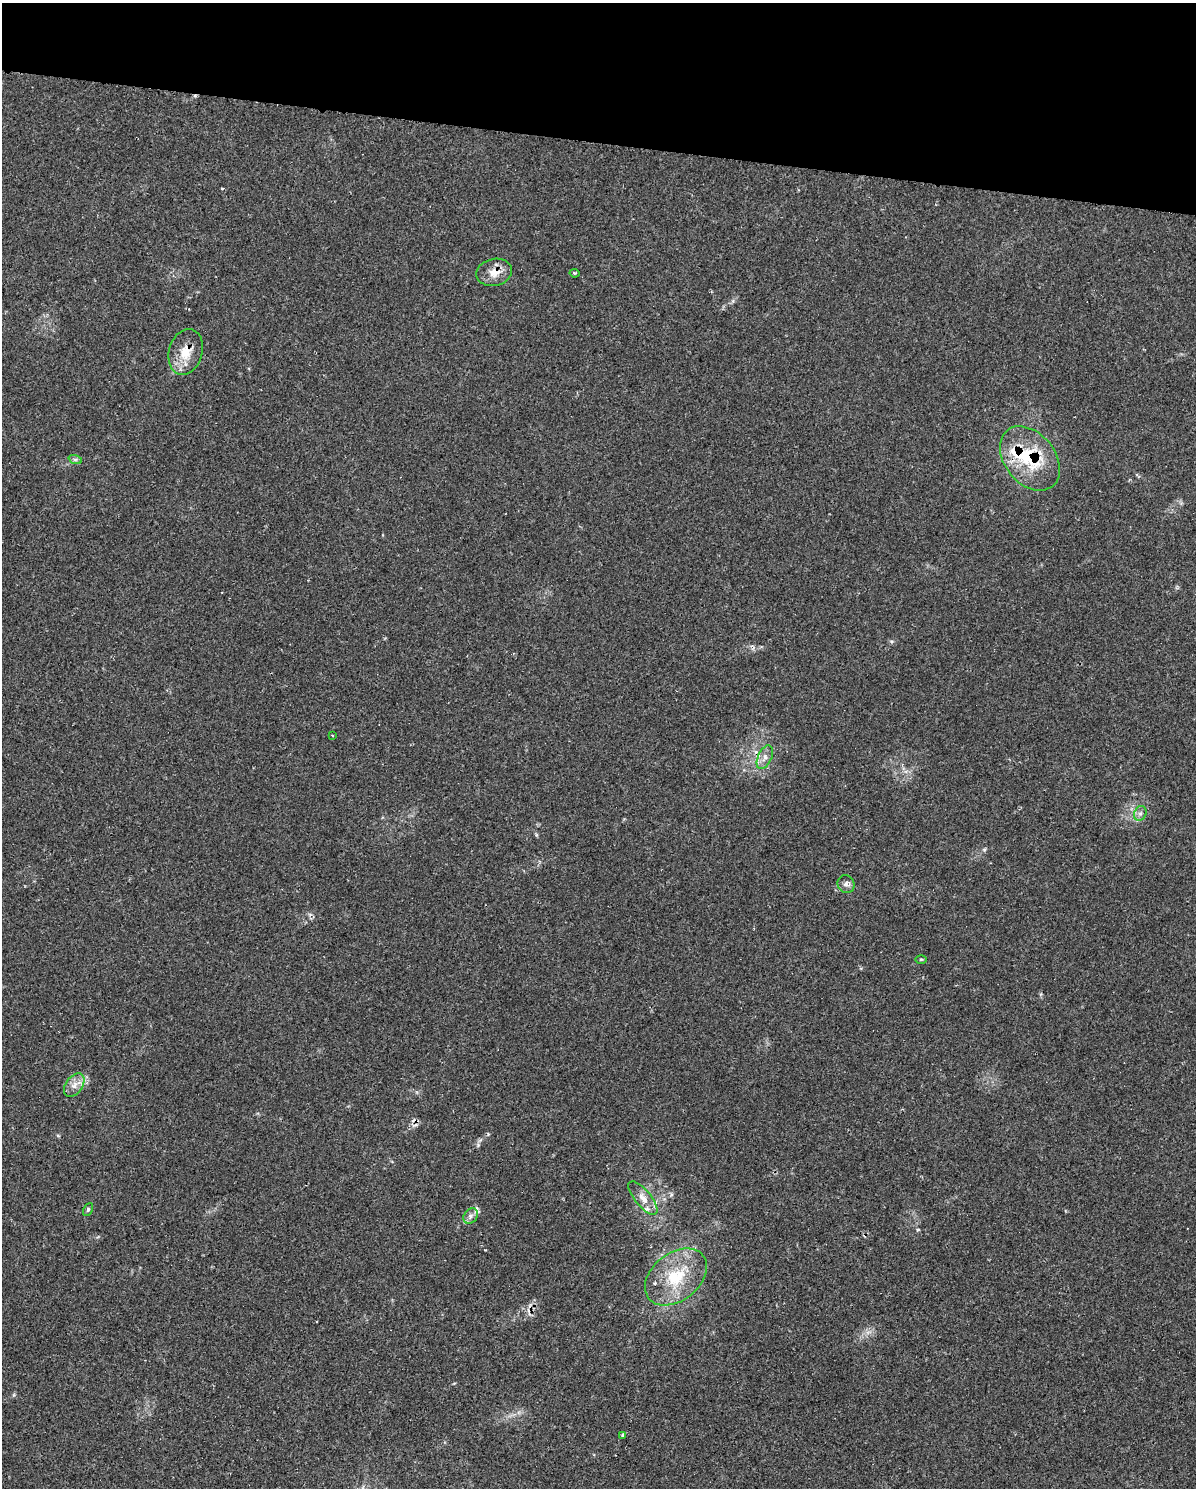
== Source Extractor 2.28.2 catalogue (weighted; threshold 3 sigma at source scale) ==
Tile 2 of 4 x 3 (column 2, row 1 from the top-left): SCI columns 1202-2395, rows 3210-4695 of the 4834 x 4855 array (HDU 1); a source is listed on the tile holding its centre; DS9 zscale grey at full resolution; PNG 1198 x 1490 px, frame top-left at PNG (2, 3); each listed source drawn as its Kron ellipse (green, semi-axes under 4 px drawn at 4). Shown black and unused: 9% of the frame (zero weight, under 2 of 3 exposures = <1% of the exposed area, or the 3 px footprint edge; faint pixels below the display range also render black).
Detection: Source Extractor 2.28.2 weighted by HDU 2 'WHT'; one run over the whole footprint, this tile lists its part. Background 0.046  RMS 0.005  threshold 0.0226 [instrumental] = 3 sigma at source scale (4.5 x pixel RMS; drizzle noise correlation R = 1.50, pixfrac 1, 0.05/0.05 arcsec/px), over >= 5 px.
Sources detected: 22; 3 cosmic-ray / hot-pixel residue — neither listed nor drawn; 3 inside a brighter listed object's ellipse — not listed separately; the other 16 listed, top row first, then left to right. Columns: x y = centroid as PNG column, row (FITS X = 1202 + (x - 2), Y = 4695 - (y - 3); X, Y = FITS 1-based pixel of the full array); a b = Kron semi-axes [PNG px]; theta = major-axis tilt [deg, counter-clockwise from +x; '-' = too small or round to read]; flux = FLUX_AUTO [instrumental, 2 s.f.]
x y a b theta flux
494 272 18 13 12 6.5
574 273 5 3 - 0.57
186 352 23 16 73 10
1030 458 36 25 -51 31
75 459 7 4 -18 0.91
332 735 3 2 - 0.45
765 757 12 7 65 2.8
1140 813 8 6 68 1.7
846 884 9 8 - 2.1
921 959 6 3 1 0.52
74 1085 13 8 55 3.8
643 1198 20 8 -50 5
88 1209 7 4 63 0.84
471 1216 8 6 50 2.1
676 1277 35 23 39 25
623 1435 4 3 - 1.9
Overlapping masked pixels (flux is a lower limit): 4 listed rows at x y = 494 272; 186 352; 1030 458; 765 757
Unlisted compact peaks at least as high as the median listed source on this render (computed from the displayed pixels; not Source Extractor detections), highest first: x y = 478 1145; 488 1134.